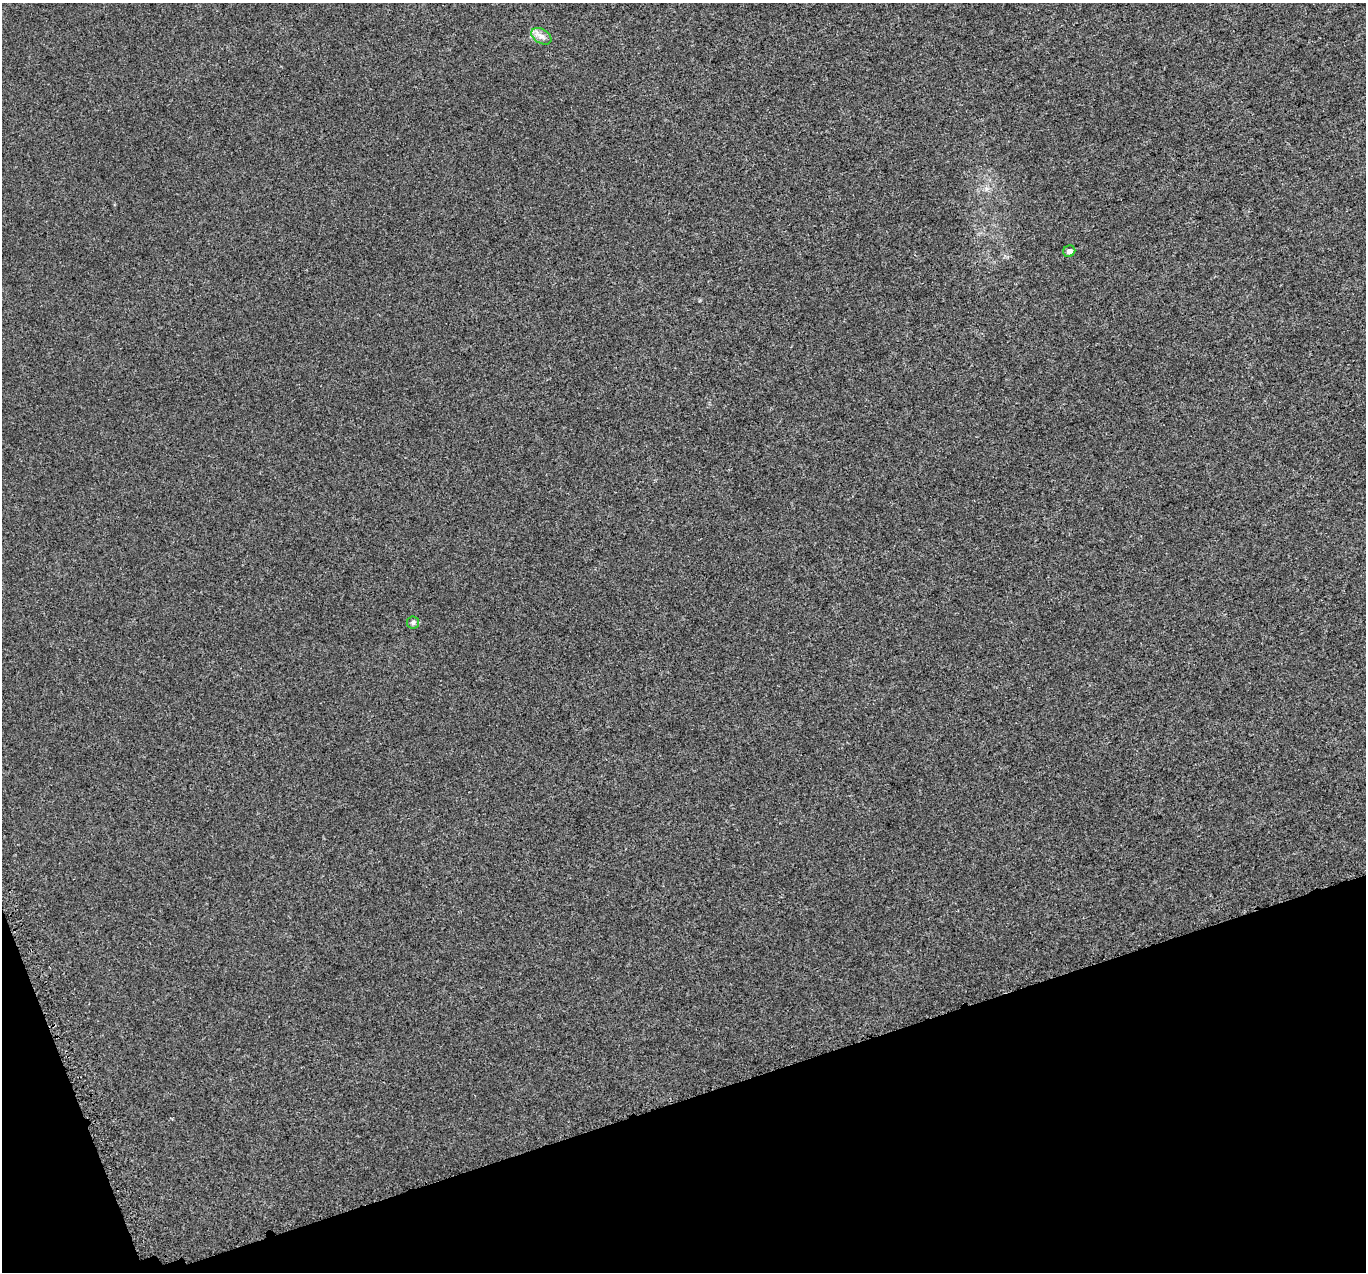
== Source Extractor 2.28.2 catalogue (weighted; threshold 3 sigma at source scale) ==
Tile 14 of 4 x 4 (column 2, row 4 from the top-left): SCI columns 1390-2753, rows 109-1378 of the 5529 x 5347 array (HDU 1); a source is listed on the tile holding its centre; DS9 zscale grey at full resolution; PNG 1368 x 1274 px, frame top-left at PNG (2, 3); each listed source drawn as its Kron ellipse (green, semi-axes under 4 px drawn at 4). Shown black and unused: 15% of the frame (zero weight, under 3 of 5 exposures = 3% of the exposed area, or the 3 px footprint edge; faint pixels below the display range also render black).
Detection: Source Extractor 2.28.2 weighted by HDU 2 'WHT'; one run over the whole footprint, this tile lists its part. Background 1.91e-04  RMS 0.0015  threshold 0.00656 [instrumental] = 3 sigma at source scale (4.5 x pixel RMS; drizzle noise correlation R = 1.50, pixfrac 1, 0.0396/0.0396 arcsec/px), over >= 5 px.
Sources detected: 3; all 3 listed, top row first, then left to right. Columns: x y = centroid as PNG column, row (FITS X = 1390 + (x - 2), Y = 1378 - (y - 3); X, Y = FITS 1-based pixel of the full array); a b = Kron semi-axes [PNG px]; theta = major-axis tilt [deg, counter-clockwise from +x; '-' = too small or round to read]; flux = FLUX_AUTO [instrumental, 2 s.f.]
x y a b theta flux
541 36 11 7 -31 0.71
1069 251 6 5 - 0.53
413 622 6 6 - 0.3